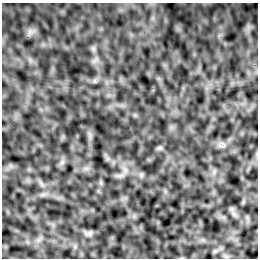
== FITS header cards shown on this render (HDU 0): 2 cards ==
NAXIS1  =                  256 /Number of positions along axis 1
NAXIS2  =                  256 /Number of positions along axis 2

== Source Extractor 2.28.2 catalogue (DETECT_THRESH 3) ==
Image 256 x 256 px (HDU 0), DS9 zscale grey, 1 PNG px = 1 image px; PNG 260 x 260 px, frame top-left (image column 1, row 256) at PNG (2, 3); no overlay
Background 3.10e-04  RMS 0.0035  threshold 0.0105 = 3 sigma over >= 5 px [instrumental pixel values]
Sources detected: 3; all 3 listed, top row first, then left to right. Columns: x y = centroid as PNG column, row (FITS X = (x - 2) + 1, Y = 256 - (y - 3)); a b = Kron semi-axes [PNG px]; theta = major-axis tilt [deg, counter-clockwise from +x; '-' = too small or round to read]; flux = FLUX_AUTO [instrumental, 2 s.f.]
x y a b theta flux
222 145 9 5 33 0.72
159 148 8 4 0 0.38
90 233 8 6 45 0.58